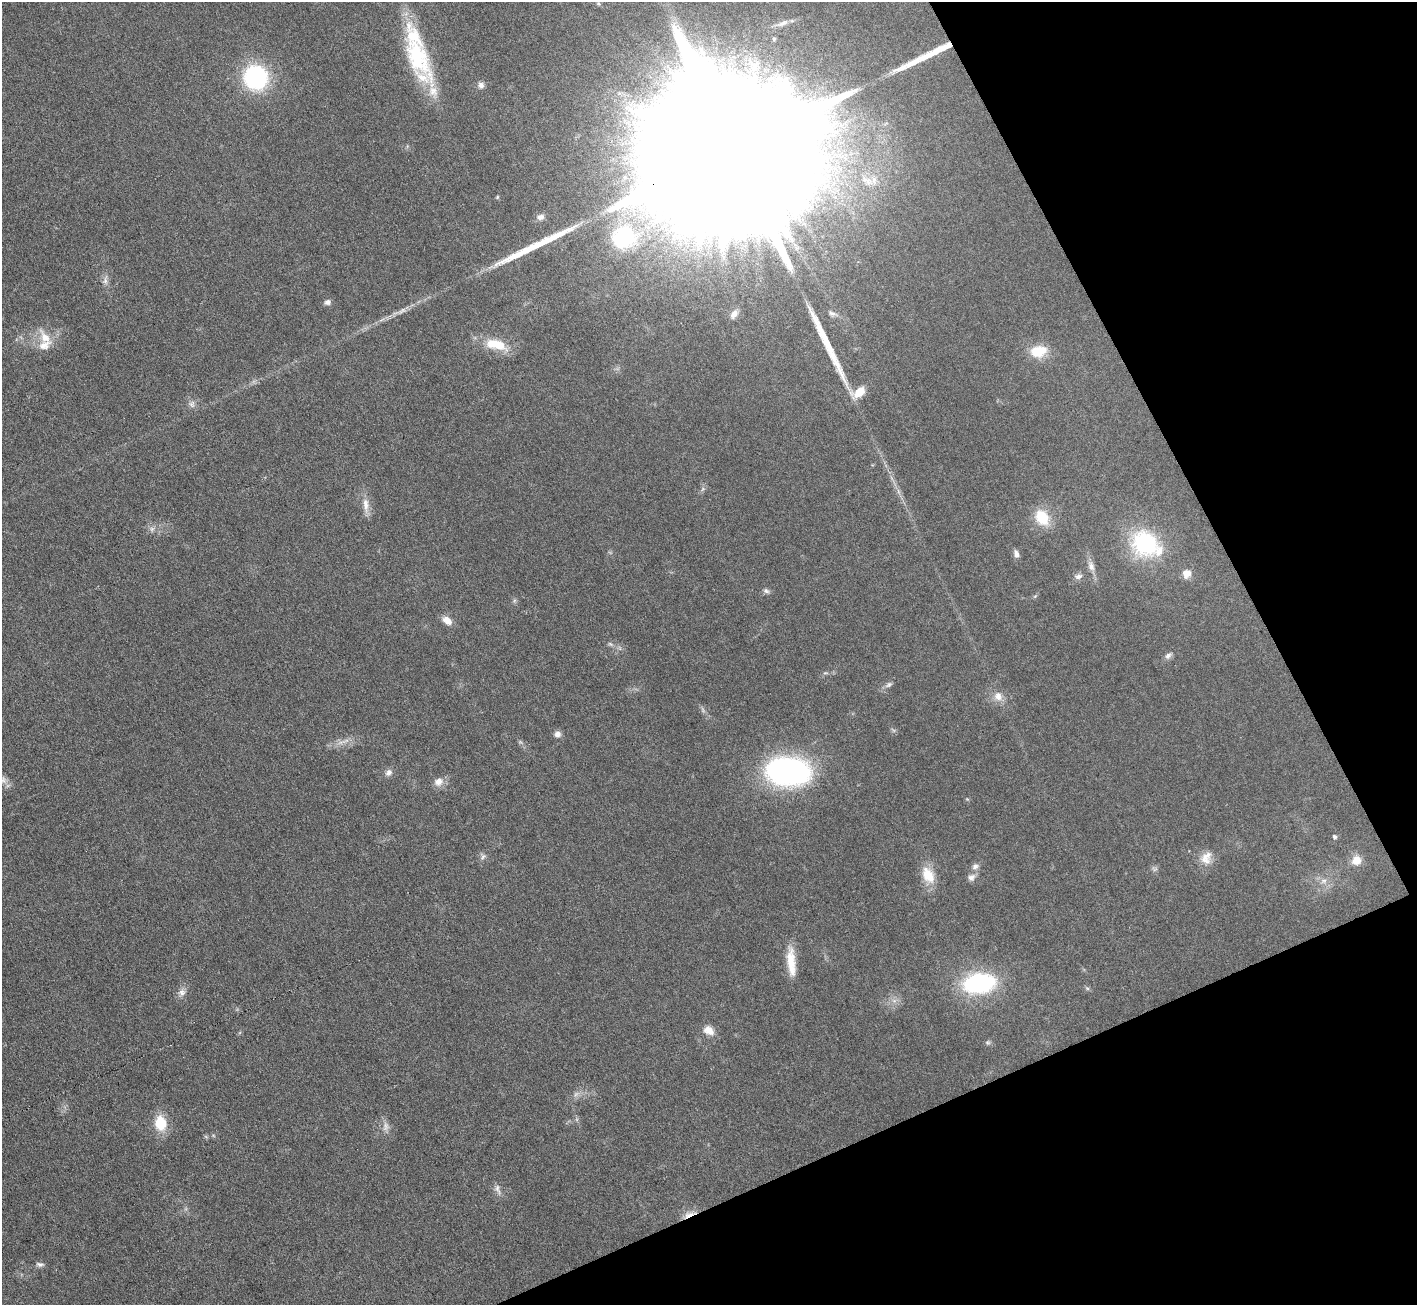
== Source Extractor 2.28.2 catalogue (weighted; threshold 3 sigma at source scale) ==
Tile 12 of 4 x 4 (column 4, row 3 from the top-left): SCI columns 4247-5661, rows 1456-2758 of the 5664 x 5653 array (HDU 1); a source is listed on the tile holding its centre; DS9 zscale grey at full resolution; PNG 1419 x 1307 px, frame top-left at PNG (2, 2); no overlay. Shown black and unused: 22% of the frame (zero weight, under 3 of 6 exposures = <1% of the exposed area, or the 3 px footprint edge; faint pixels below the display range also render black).
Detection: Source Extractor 2.28.2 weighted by HDU 2 'WHT'; one run over the whole footprint, this tile lists its part. Background 0.0264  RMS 0.0037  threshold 0.0152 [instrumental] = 3 sigma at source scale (4.09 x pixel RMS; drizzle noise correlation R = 1.36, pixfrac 0.8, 0.05/0.05 arcsec/px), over >= 5 px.
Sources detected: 71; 3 too faint to see at this stretch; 3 long thin detections or spike segments (spike, bleed or trail) — not listed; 5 inside a brighter listed object's ellipse — not listed separately; the other 60 listed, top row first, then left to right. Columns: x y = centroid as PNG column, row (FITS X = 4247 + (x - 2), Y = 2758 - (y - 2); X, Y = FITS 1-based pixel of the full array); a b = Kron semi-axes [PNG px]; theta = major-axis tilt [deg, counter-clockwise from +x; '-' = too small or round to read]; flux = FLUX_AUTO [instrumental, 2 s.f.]
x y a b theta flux
783 23 19 6 27 2.2
774 39 6 5 - 0.78
418 57 66 25 -67 35
256 77 17 16 - 54
481 85 8 8 - 1.5
732 149 110 31 23 86000
868 181 13 11 -71 3.7
540 217 10 7 6 1.6
625 236 43 40 23 39
105 280 15 6 83 1.7
327 302 8 6 18 1.3
402 311 15 6 36 1.8
832 313 11 7 -13 1.3
734 314 15 9 57 3.1
45 337 24 11 -53 5.6
496 345 29 12 -15 10
1038 351 21 14 10 8.3
859 392 17 10 32 6.3
192 404 10 8 -89 1.6
702 489 7 4 70 0.66
366 505 22 8 -86 3.4
1042 518 16 12 -58 12
1145 543 37 32 -40 31
1016 554 10 6 -72 1.6
1091 566 15 9 -74 2.4
1187 573 10 9 - 3.4
1078 576 11 7 12 1.5
766 591 9 6 -28 0.98
1035 596 6 4 18 0.46
447 620 14 9 -37 2.8
610 644 7 4 -36 0.65
1168 656 11 7 42 1.3
825 673 8 4 1 0.55
889 685 10 6 35 1.1
998 696 14 12 -56 3.3
557 734 8 7 - 1.6
345 741 14 4 19 1.9
788 771 36 23 -5 99
389 772 10 8 44 1.6
3 780 11 9 -47 2.5
438 782 13 10 25 2.8
1335 837 5 5 - 0.79
483 857 9 6 48 1.2
1206 858 19 14 66 4.5
1356 860 11 11 - 4.2
975 866 10 8 32 1.5
928 875 22 14 -62 7.6
971 877 12 9 36 1.8
1324 881 9 6 4 1.6
791 962 38 10 -85 7.7
979 983 31 18 7 44
182 992 11 10 - 2
894 1001 7 5 0 1.1
709 1030 14 10 -36 3.6
988 1042 7 6 - 0.72
576 1094 10 5 54 1.2
160 1123 15 12 -82 10
498 1189 16 6 -73 1.7
689 1214 18 6 20 2.8
40 1264 11 6 -8 1.1
Overlapping masked pixels (flux is a lower limit): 2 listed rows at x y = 732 149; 689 1214
Isophote crosses this tile's border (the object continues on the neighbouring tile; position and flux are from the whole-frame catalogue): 2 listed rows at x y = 732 149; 3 780